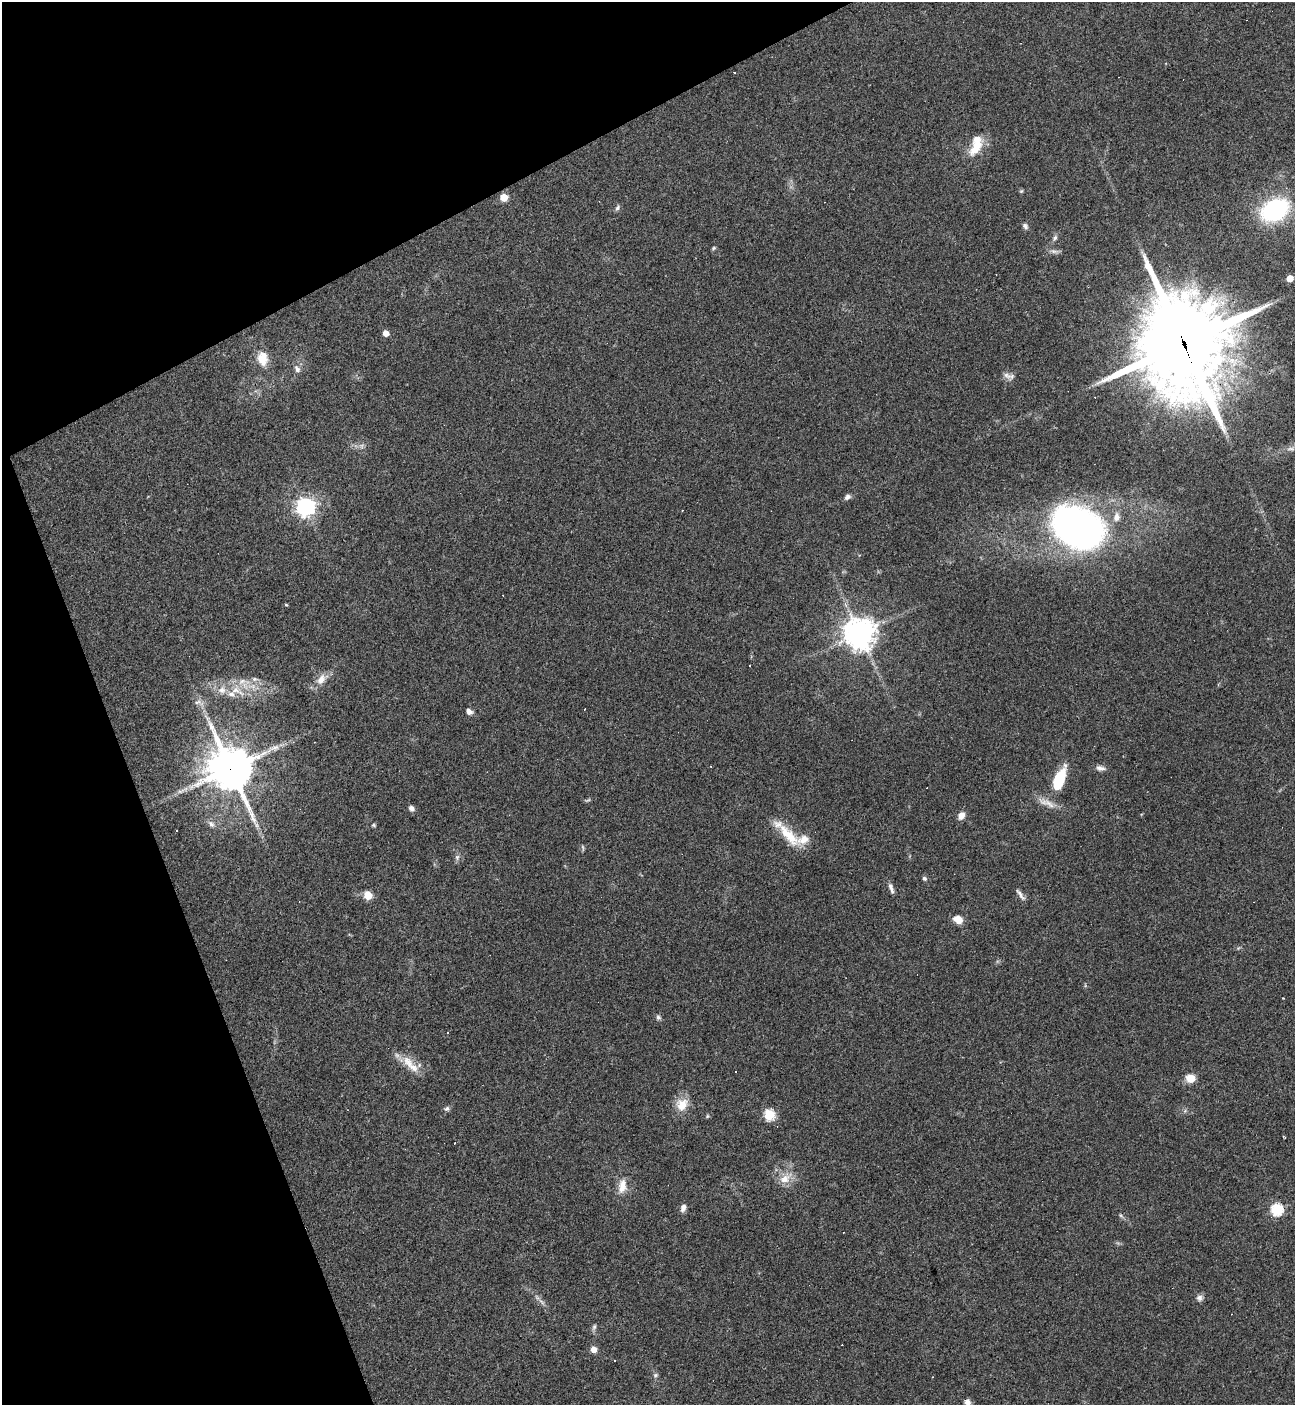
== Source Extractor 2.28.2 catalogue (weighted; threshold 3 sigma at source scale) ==
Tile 5 of 4 x 4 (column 1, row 2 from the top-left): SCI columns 282-1574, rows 2809-4211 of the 5603 x 5615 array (HDU 1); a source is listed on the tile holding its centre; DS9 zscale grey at full resolution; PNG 1297 x 1407 px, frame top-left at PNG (2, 2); no overlay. Shown black and unused: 21% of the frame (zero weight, under 3 of 4 exposures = <1% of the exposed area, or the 3 px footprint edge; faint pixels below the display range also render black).
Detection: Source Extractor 2.28.2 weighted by HDU 2 'WHT'; one run over the whole footprint, this tile lists its part. Background 0.0486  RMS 0.0051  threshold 0.0231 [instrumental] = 3 sigma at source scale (4.5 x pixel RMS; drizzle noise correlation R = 1.50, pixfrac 1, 0.05/0.05 arcsec/px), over >= 5 px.
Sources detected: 85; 2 too faint to see at this stretch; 12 cosmic-ray / hot-pixel residue — not listed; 6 inside a brighter listed object's ellipse — not listed separately; the other 65 listed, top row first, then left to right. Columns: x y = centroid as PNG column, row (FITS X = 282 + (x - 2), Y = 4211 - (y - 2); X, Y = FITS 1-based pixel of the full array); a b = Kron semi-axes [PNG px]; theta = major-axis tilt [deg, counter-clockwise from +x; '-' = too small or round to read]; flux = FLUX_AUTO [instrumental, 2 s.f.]
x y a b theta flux
976 146 27 13 68 13
1021 191 6 4 44 0.7
504 197 5 5 - 12
617 208 8 5 59 1.3
1275 210 21 14 28 86
1025 226 8 6 -57 1.5
1055 238 9 6 55 1.5
714 248 6 4 28 0.73
1054 251 15 5 -5 2
1290 278 5 5 - 8.2
386 333 5 4 - 5.3
1184 344 37 32 -79 6300
262 358 19 14 -81 8.5
297 369 11 7 -58 2.2
1007 375 17 7 -42 2.7
361 446 9 6 18 1.8
1291 448 12 7 7 2.6
847 497 7 6 - 2
305 507 7 7 - 280
1116 517 12 9 80 4
1078 528 42 31 -28 280
286 605 4 3 - 0.56
859 633 10 10 - 810
321 679 20 11 44 6
236 690 28 15 -31 13
199 703 16 8 -21 3.3
469 711 8 6 -39 2.5
293 742 5 4 - 0.7
230 768 17 15 -62 1700
1100 768 13 7 -10 2.5
1059 780 26 10 69 23
1047 803 31 9 -23 6.5
411 808 8 6 -46 2
961 815 8 7 - 4.2
211 824 11 7 -40 2.5
373 825 5 4 - 0.72
177 830 3 3 - 0.72
787 834 46 11 -46 15
457 857 9 6 -77 1.7
924 878 6 5 - 1.2
891 888 14 5 -72 2.2
368 895 5 5 - 18
1020 895 17 5 -55 2.2
958 920 8 6 -33 8.3
1238 948 6 4 45 0.65
658 1017 8 6 -72 1.3
410 1064 33 11 -45 9.4
735 1072 3 3 - 1.4
1190 1078 11 9 -5 6.5
682 1104 19 16 51 8.5
447 1109 8 6 15 1.4
769 1115 6 5 - 44
707 1116 6 4 48 0.68
785 1178 21 12 36 7.5
622 1186 21 11 82 7
683 1208 9 6 73 2.7
1277 1209 6 6 - 58
1121 1216 8 4 -48 0.91
537 1297 11 6 -52 2.1
1200 1298 9 8 - 2.1
594 1327 9 5 74 1.3
594 1350 7 6 - 3.5
615 1361 3 3 - 13
655 1375 7 6 - 1.3
967 1402 8 6 -25 2.7
Overlapping masked pixels (flux is a lower limit): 2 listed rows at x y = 1184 344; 230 768